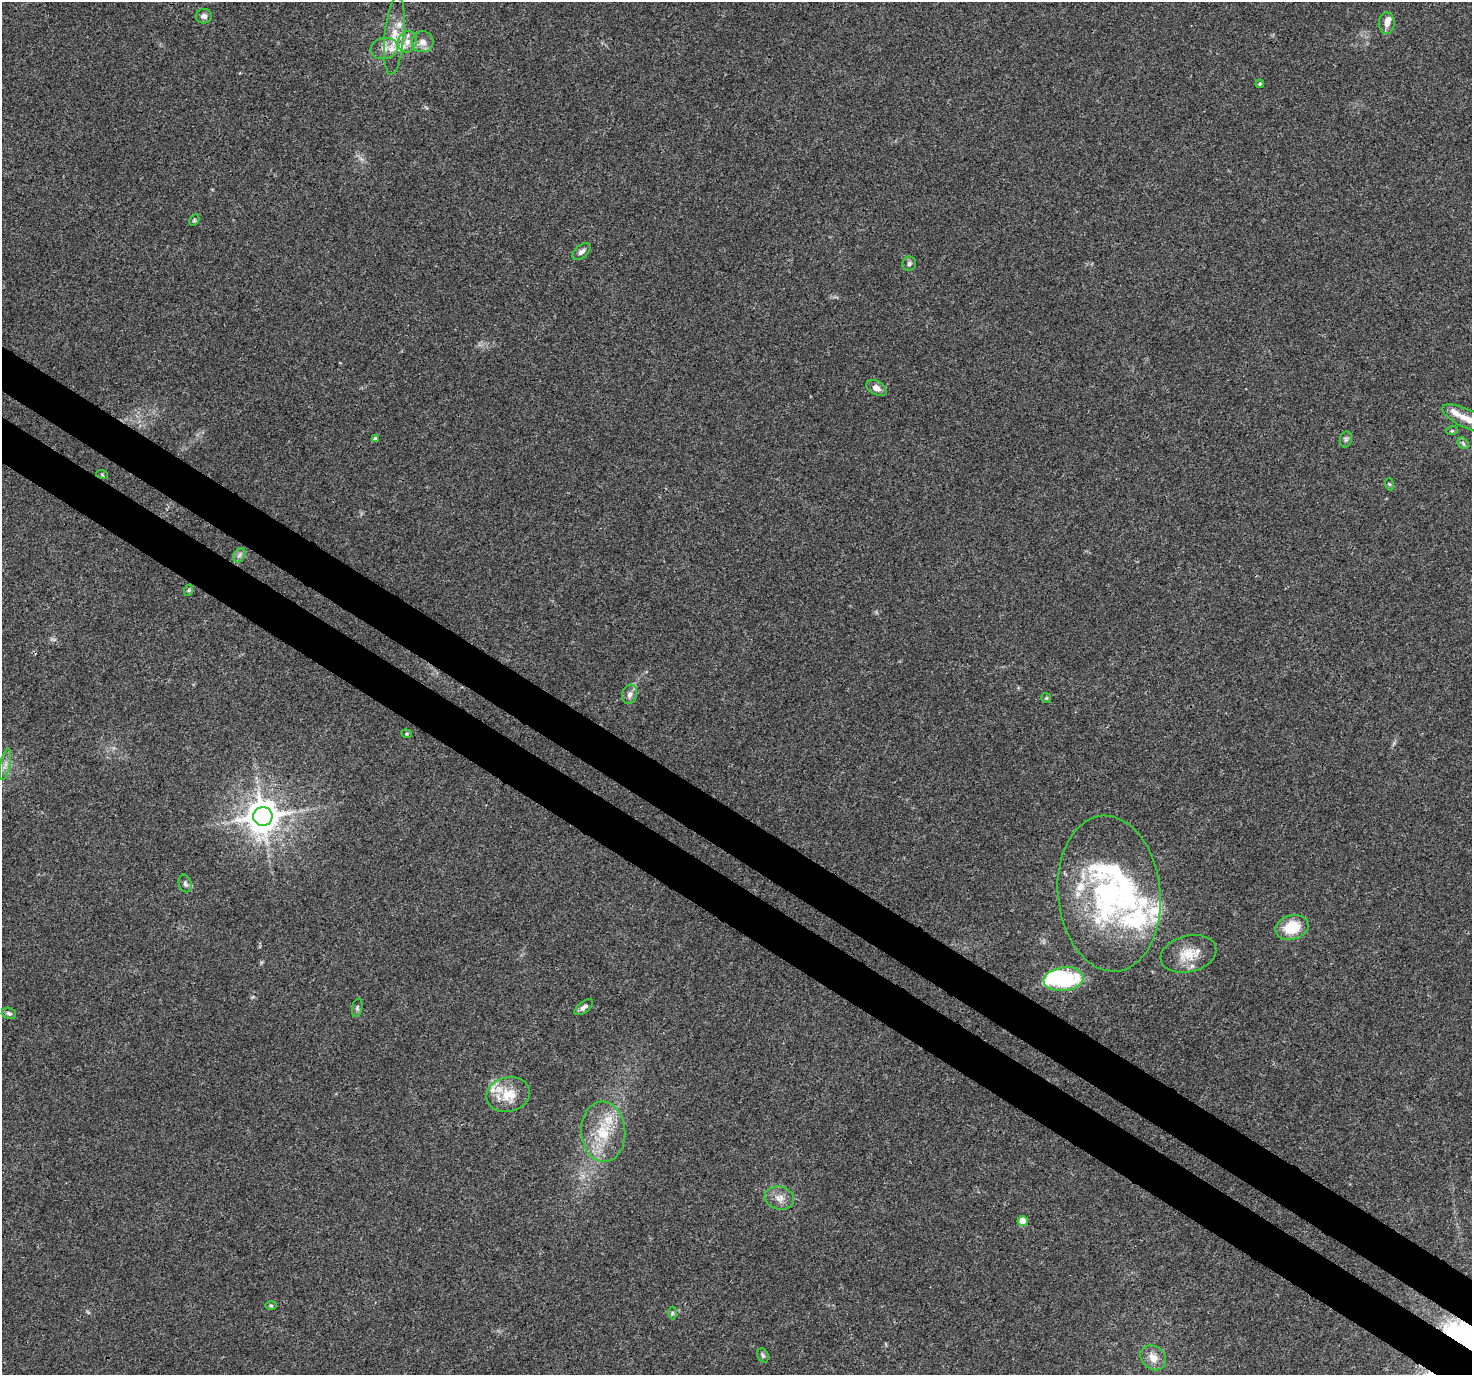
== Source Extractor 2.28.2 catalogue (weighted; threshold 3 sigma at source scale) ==
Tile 6 of 4 x 4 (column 2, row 2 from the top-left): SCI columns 1505-2974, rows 2982-4354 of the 5958 x 6028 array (HDU 1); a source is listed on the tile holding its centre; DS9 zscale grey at full resolution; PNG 1474 x 1377 px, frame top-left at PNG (2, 2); each listed source drawn as its Kron ellipse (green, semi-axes under 4 px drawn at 4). Shown black and unused: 7% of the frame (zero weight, under 3 of 4 exposures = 5% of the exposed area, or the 3 px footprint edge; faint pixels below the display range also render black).
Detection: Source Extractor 2.28.2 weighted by HDU 2 'WHT'; one run over the whole footprint, this tile lists its part. Background 0.0157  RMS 0.0026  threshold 0.0117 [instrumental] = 3 sigma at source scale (4.5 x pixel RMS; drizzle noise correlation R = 1.50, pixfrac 1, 0.0396/0.0396 arcsec/px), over >= 5 px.
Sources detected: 54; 1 inside a brighter object's white glare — neither listed nor drawn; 12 inside a brighter listed object's ellipse — not listed separately; the other 41 listed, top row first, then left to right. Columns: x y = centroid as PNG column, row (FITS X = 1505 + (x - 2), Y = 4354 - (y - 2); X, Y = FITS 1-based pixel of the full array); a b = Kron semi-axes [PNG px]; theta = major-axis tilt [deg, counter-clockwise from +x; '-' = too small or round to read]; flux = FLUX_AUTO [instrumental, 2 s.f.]
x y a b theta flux
204 16 8 7 - 0.97
1387 23 10 8 89 1.5
394 36 39 10 85 5.6
407 42 11 9 58 1.9
423 42 11 10 - 1.9
384 48 13 10 9 2.5
1260 84 4 3 - 0.32
194 220 6 4 61 0.35
581 251 11 6 40 1
909 264 7 7 - 0.63
876 388 11 7 -29 1.8
1467 419 27 9 -25 3.6
1452 431 6 3 19 0.31
375 439 4 4 - 0.73
1346 439 8 6 74 0.63
1463 443 6 5 - 0.56
102 474 6 4 -20 0.29
1389 484 6 4 -71 0.32
239 555 8 5 58 0.77
189 590 6 4 71 0.34
630 694 10 7 76 1.2
1046 698 5 5 - 0.34
406 734 5 4 - 0.3
5 764 16 5 78 1.4
263 816 9 9 - 530
185 883 9 6 -76 0.7
1109 894 78 51 -84 55
1292 927 17 12 14 8
1189 954 28 18 14 5.9
1064 979 20 11 8 21
584 1007 11 5 38 1
357 1008 9 5 78 0.5
9 1013 7 5 -17 0.63
508 1095 22 17 14 5.9
603 1132 30 22 -86 11
779 1198 15 11 -13 2.3
1023 1221 5 5 - 3.6
271 1305 6 4 -1 0.32
672 1313 6 4 90 0.39
763 1355 7 5 -68 0.53
1153 1358 14 11 -39 2.9
Isophote crosses this tile's border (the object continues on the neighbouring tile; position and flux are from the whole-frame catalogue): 1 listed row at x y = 1467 419